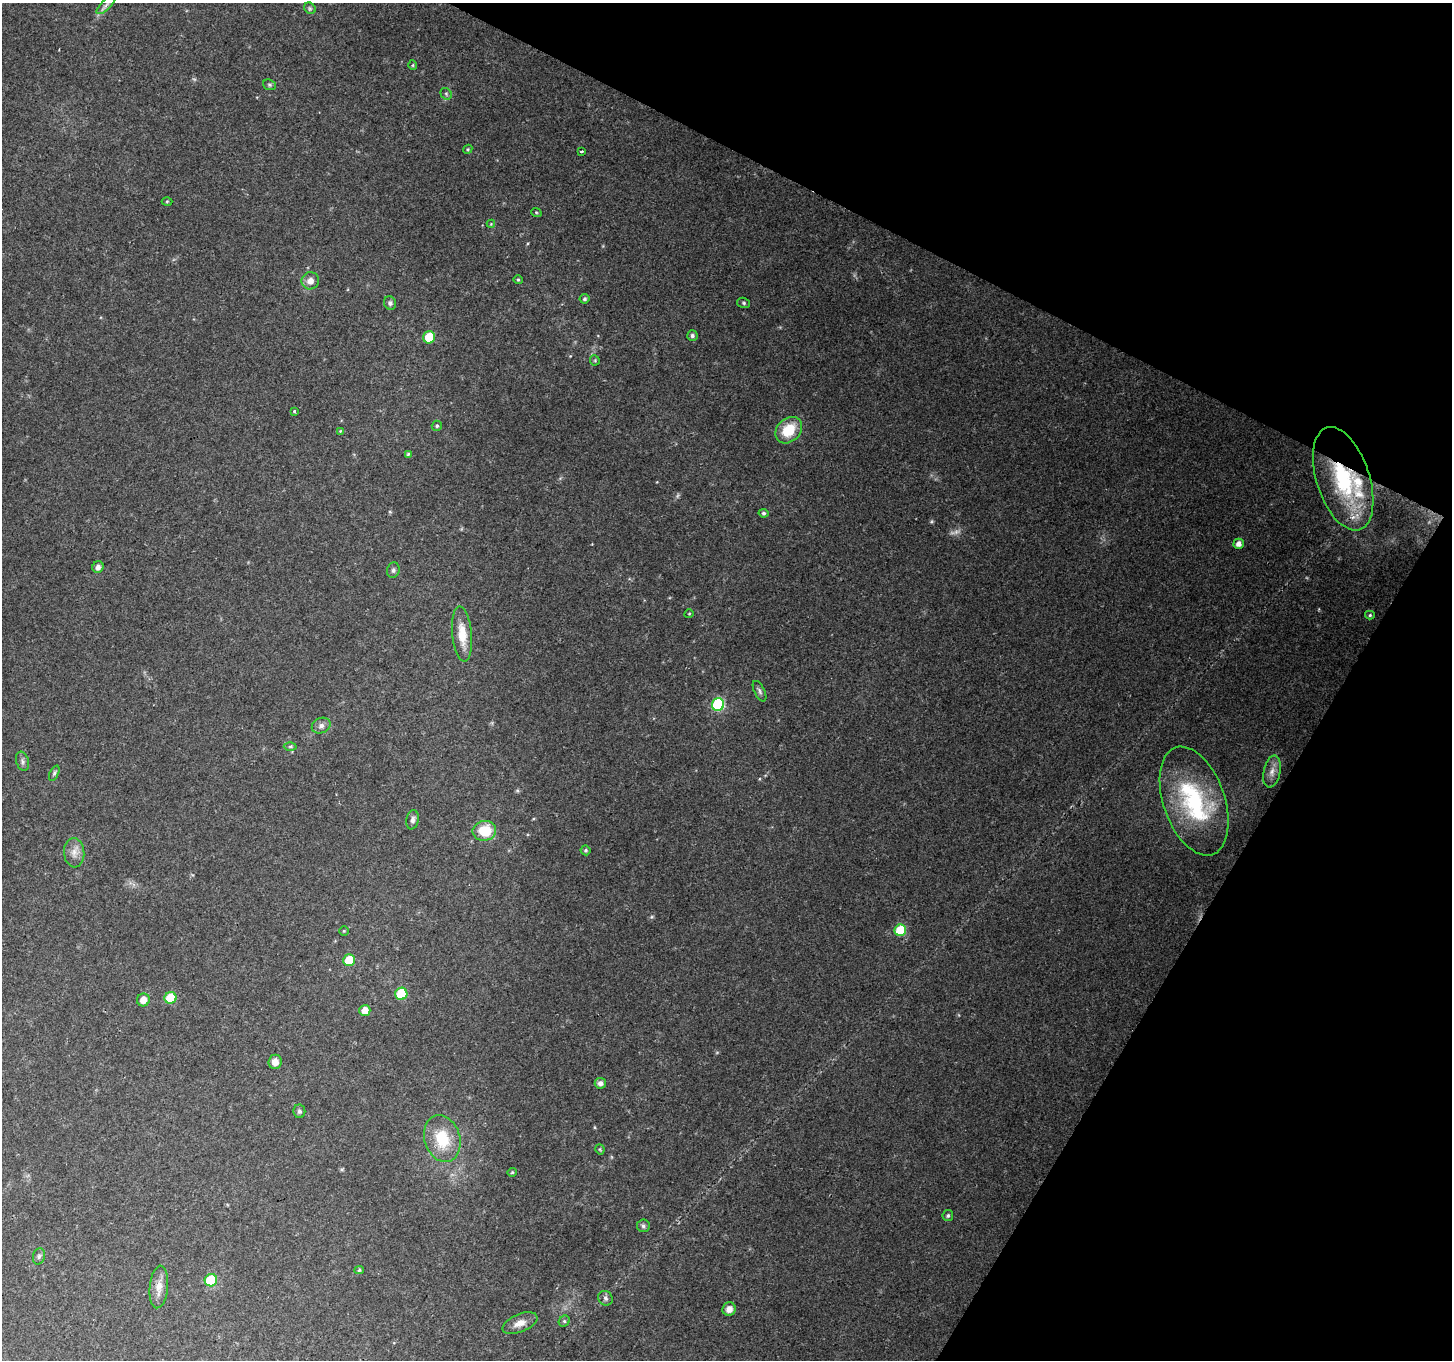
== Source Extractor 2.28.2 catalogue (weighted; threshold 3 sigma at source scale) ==
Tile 8 of 4 x 4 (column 4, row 2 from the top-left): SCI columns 4351-5800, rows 2916-4273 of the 5807 x 5895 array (HDU 1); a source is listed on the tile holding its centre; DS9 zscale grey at full resolution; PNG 1454 x 1362 px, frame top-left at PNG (2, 3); each listed source drawn as its Kron ellipse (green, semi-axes under 4 px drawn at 4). Shown black and unused: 24% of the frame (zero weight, under 2 of 3 exposures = <1% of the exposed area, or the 3 px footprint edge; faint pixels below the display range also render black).
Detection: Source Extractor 2.28.2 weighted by HDU 2 'WHT'; one run over the whole footprint, this tile lists its part. Background 0.129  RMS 0.0074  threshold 0.0333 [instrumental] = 3 sigma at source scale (4.5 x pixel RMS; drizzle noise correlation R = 1.50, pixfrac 1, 0.0396/0.0396 arcsec/px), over >= 5 px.
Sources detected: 72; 3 too faint to see at this stretch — neither listed nor drawn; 3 inside a brighter listed object's ellipse — not listed separately; the other 66 listed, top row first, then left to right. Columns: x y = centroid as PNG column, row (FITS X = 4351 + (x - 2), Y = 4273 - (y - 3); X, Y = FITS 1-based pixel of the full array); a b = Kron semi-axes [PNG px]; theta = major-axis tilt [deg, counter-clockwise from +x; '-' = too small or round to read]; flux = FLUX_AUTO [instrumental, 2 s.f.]
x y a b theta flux
106 5 12 4 44 2.5
310 8 6 5 - 1.3
413 65 5 3 - 0.74
269 85 7 5 -21 1.1
446 94 6 5 - 1.3
468 149 5 3 - 0.78
581 151 3 3 - 2.3
167 201 5 3 - 0.68
536 212 5 3 - 0.7
491 224 4 4 - 0.62
518 280 5 4 - 0.9
310 281 9 8 - 5.3
584 299 5 4 - 1.5
390 303 7 6 - 1.8
744 303 6 5 - 1.2
692 336 5 5 - 1.7
429 337 6 6 - 27
595 360 5 4 - 0.9
294 411 3 3 - 1.6
437 426 5 5 - 1.2
789 430 15 11 45 21
340 431 4 4 - 0.55
408 454 3 3 - 1
1343 479 54 26 -72 86
764 513 5 4 - 1.2
1239 544 5 5 - 4.3
98 567 6 5 - 2.9
393 570 8 6 75 1.9
689 614 4 3 - 0.55
1370 615 5 4 - 1.1
462 634 27 10 -84 14
759 691 11 5 -63 2.1
718 705 6 6 - 82
321 725 10 7 24 3.2
290 746 6 4 1 1.2
23 761 10 6 -71 2.2
1272 772 16 8 78 5.2
54 773 8 4 65 1.4
1194 801 57 30 -71 83
413 820 10 6 79 2.6
484 831 12 10 10 20
586 850 5 5 - 1.2
74 853 14 10 -85 6.1
900 930 6 5 - 33
344 931 4 4 - 0.74
349 960 6 6 - 20
401 994 6 6 - 35
171 998 6 6 - 29
143 1000 6 6 - 6.6
365 1010 5 5 - 7.2
275 1062 7 6 - 5.4
600 1083 5 5 - 3
299 1111 7 6 - 1.7
442 1139 24 17 -72 26
600 1149 5 4 - 0.88
512 1172 5 4 - 0.8
948 1216 5 5 - 1.5
643 1226 6 6 - 1.9
39 1256 8 6 75 1.8
359 1270 5 4 - 1.1
211 1280 6 6 - 35
159 1287 21 9 84 7.8
605 1298 8 6 -46 2.2
729 1309 7 6 - 4.7
564 1321 6 5 - 1.2
520 1323 18 9 22 6.6
Overlapping masked pixels (flux is a lower limit): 1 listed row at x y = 1343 479